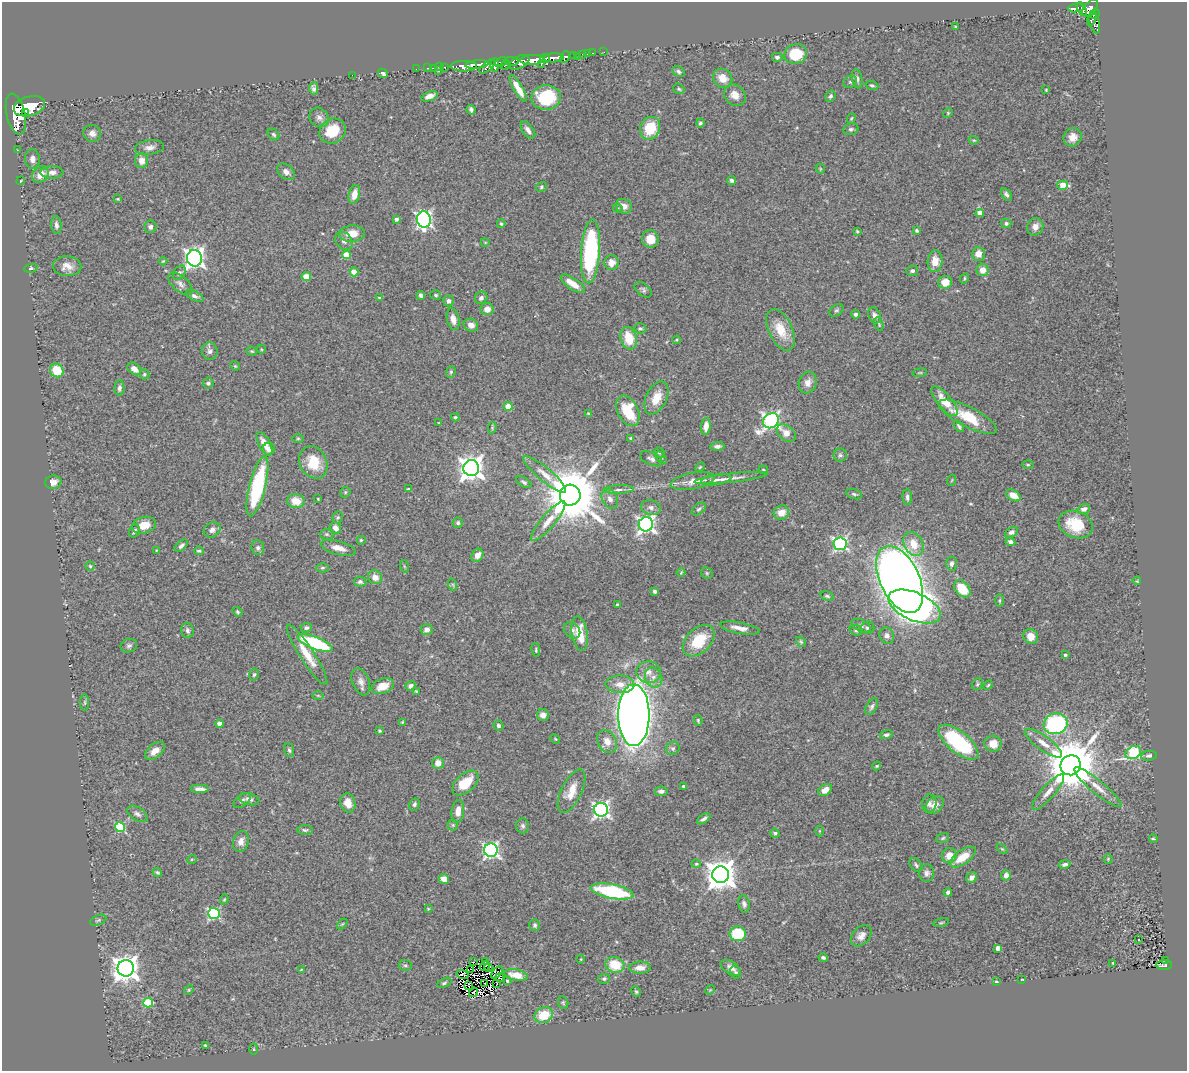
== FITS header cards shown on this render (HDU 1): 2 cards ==
NAXIS1  =                 1185
NAXIS2  =                 1069

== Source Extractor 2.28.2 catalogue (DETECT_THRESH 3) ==
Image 1185 x 1069 px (HDU 1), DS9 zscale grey, 1 PNG px = 1 image px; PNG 1189 x 1073 px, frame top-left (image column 1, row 1069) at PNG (2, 2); each listed source drawn as its Kron ellipse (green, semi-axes under 4 px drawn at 4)
Background 0.882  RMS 0.044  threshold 0.133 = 3 sigma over >= 5 px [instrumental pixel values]
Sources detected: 386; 7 with non-positive FLUX_AUTO (blend fragments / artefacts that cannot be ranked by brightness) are neither listed nor drawn; the other 379 listed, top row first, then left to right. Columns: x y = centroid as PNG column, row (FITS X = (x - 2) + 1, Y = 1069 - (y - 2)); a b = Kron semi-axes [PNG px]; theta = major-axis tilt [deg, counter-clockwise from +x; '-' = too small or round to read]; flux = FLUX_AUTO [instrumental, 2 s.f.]
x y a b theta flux
1076 8 8 4 9 190
1090 8 10 6 48 660
1082 9 7 3 -65 260
1095 14 5 4 - 310
1092 19 7 3 61 190
1094 23 11 5 -74 220
956 27 3 2 - 2.5
604 52 2 2 - 10
593 53 3 2 - 20
583 54 3 3 - 39
587 54 2 2 - 12
796 54 11 9 20 100
573 56 3 3 - 210
565 57 6 4 65 240
578 57 2 2 - 8.9
777 57 6 5 - 7.4
545 58 5 3 - 450
554 58 10 4 2 1500
532 60 12 5 3 3100
511 61 7 4 -4 410
501 62 7 4 22 560
519 62 11 6 27 1200
477 64 11 4 7 1700
541 64 3 3 - 150
495 65 7 4 88 500
505 65 5 4 - 230
464 66 13 5 1 1500
487 66 10 4 41 600
440 67 3 2 - 17
445 67 3 3 - 42
427 68 3 2 - 27
434 68 2 2 - 23
416 69 2 2 - 10
438 71 3 3 - 87
678 71 7 5 -35 7.4
383 73 5 3 - 7.2
352 75 2 2 - 79
723 78 10 9 - 37
857 79 10 5 -78 9.6
850 82 7 6 - 7
872 85 6 4 -21 5.3
314 88 6 4 89 9.8
518 89 15 4 -60 30
679 89 6 5 - 4.4
1046 90 3 3 - 2.8
735 95 12 10 -40 28
429 96 8 4 21 17
830 96 6 5 - 5.9
546 97 14 12 4 150
29 106 16 9 16 5400
471 110 5 3 - 7.9
25 113 3 2 - 130
948 113 5 4 - 3.3
16 114 21 9 -77 6200
319 117 10 9 - 14
851 118 5 4 - 3.5
700 123 4 4 - 5.4
650 128 11 10 - 91
851 129 7 6 - 7.2
528 130 10 5 -53 14
333 131 14 12 34 86
92 133 9 8 - 19
274 134 7 5 -45 5.3
1073 137 9 9 - 24
974 140 5 4 - 3.4
150 147 14 7 7 18
17 150 2 2 - 6.5
32 159 9 7 -88 16
142 161 7 6 - 25
820 169 5 4 - 3.1
52 172 11 6 2 16
286 172 10 7 -40 16
40 174 9 7 43 35
732 180 4 4 - 6.4
21 181 4 3 - 2.4
1063 185 5 4 - 74
541 187 5 4 - 4.1
354 194 9 5 76 31
1006 194 7 4 -55 8.1
118 199 3 2 - 2.8
624 206 8 7 - 19
618 208 5 4 - 3.8
980 213 4 4 - 31
396 219 4 3 - 7.7
424 219 8 7 - 870
1006 223 5 5 - 6.8
501 224 4 4 - 5.8
56 225 9 5 -83 12
150 227 6 6 - 8.6
1035 227 9 8 - 24
917 230 4 3 - 4.9
857 231 3 3 - 3.1
352 234 12 8 5 45
650 239 9 8 - 46
344 241 10 8 -50 14
485 242 4 3 - 2.3
591 251 32 9 86 420
978 254 7 6 - 26
346 255 4 4 - 64
194 258 8 7 - 1500
163 261 4 2 - 2.3
935 261 11 7 84 36
611 263 7 7 - 26
67 266 14 10 -2 29
31 268 6 4 10 5.5
983 270 6 6 - 27
912 271 6 5 - 7.8
354 272 4 4 - 51
179 273 8 5 56 7.9
306 277 4 4 - 57
964 278 5 4 - 3.4
945 282 7 6 - 40
180 284 15 7 -41 15
573 284 14 5 -34 42
643 290 10 6 -39 7.8
421 295 4 4 - 9.3
436 295 5 4 - 4.2
195 296 9 4 -23 9.7
379 298 4 4 - 5.2
481 298 6 6 - 11
449 301 5 5 - 12
487 309 6 6 - 27
836 310 7 5 37 6
856 314 4 3 - 7.9
875 315 8 6 -61 12
453 319 11 6 -76 19
879 324 7 3 -72 3.9
471 325 7 6 - 18
640 328 6 5 - 5
780 330 22 11 -65 65
629 338 11 8 -73 68
677 340 4 3 - 3.1
261 349 4 3 - 2.2
210 351 9 8 - 12
252 351 6 4 -19 3.8
235 366 5 4 - 3.4
134 369 8 5 -40 25
57 370 7 6 - 88
451 372 6 4 69 4.7
920 373 7 3 8 3.4
144 374 5 5 - 4.5
208 383 5 5 - 6.7
808 383 11 8 72 23
119 388 7 5 88 10
656 398 17 10 64 50
944 401 18 7 -50 56
508 406 4 4 - 65
628 411 16 10 -64 120
588 413 4 3 - 2.6
455 417 4 3 - 3.7
968 417 32 10 -27 100
771 421 8 7 - 1000
439 423 3 3 - 2.3
706 426 8 5 84 27
959 426 6 3 -53 5.9
492 428 6 4 80 3.7
786 433 10 7 -37 27
298 439 6 3 0 3.4
631 439 4 3 - 9.4
264 444 13 5 -62 32
717 446 7 4 3 9.7
269 449 6 6 - 17
659 453 5 5 - 4.7
840 455 6 6 - 7
661 458 7 4 -54 4.6
651 459 12 6 -25 13
313 462 17 13 -63 81
1028 465 5 3 - 3.6
700 467 6 3 44 3.3
471 468 8 8 - 2700
763 470 5 3 - 3.4
545 474 27 6 -40 32
731 478 37 4 6 26
716 480 15 5 9 17
952 480 5 3 - 2.5
693 481 22 8 10 34
53 482 8 6 11 21
524 482 8 4 -33 6.7
257 486 31 8 76 300
408 489 3 3 - 2.8
619 490 15 3 3 11
345 492 5 5 - 4.4
854 494 8 5 -16 6
570 495 10 10 - 22000
1013 495 8 5 -31 37
907 497 8 4 -87 8.7
318 499 3 3 - 2.6
610 499 10 7 -62 17
296 501 9 7 -13 48
651 508 10 7 -13 13
699 509 8 5 38 6.5
1084 509 6 5 - 12
781 513 8 7 - 33
338 517 6 5 - 4.9
548 521 25 7 50 34
458 523 5 5 - 6.1
646 524 7 7 - 1000
1076 524 17 13 -20 100
144 525 12 8 14 43
336 528 6 5 - 20
212 530 9 7 32 16
134 531 7 4 63 7.5
1011 532 7 5 28 8.7
326 534 7 5 -2 5.8
361 540 5 5 - 4.2
1010 542 5 4 - 12
840 544 6 6 - 640
913 544 12 9 -63 50
181 546 8 4 42 9.3
258 548 7 6 - 8.4
338 548 18 7 -15 26
156 550 4 4 - 2.9
199 551 5 3 - 4.1
477 555 7 5 54 22
951 564 7 5 86 10
90 566 5 4 - 3.9
404 566 6 4 -71 3.4
322 568 6 4 2 4.7
681 573 4 3 - 3.3
707 573 6 5 - 4.4
375 577 7 6 - 24
900 579 36 19 -64 6100
1137 581 4 3 - 2.5
360 582 6 5 - 8.3
453 585 6 4 -71 4
962 589 10 7 -49 81
655 591 4 4 - 7.2
827 596 7 4 -16 4.9
1000 601 6 3 89 3.6
617 605 3 3 - 5
914 607 28 14 -24 460
238 612 5 4 - 5
861 626 10 6 -26 9.6
306 628 5 5 - 8.5
740 628 20 5 -11 25
867 628 7 6 - 7.4
427 630 6 5 - 12
572 630 9 7 -44 12
856 630 7 5 -16 7
187 631 7 6 - 8.7
580 634 17 8 -81 74
887 636 8 7 - 13
1031 636 7 7 - 34
699 641 19 12 44 110
801 642 5 4 - 4.4
315 643 18 6 -21 270
129 646 8 6 16 8.2
536 650 7 4 -79 4.3
307 655 35 7 -57 61
1065 655 3 3 - 6.2
648 672 12 11 - 24
254 675 6 5 - 5.6
654 677 10 8 -65 18
361 682 14 8 -68 20
620 684 14 9 -2 29
977 684 6 5 - 5.3
988 685 5 3 - 3.4
383 686 11 7 19 41
410 686 5 4 - 8.9
416 691 3 3 - 2.7
318 695 6 3 -1 3.1
85 702 8 4 -90 5.1
872 707 9 5 59 7.9
543 715 6 6 - 16
634 715 31 16 -90 4700
698 720 5 4 - 3.5
402 722 4 3 - 2.8
219 724 4 4 - 23
1056 724 12 10 18 390
498 726 5 4 - 6.5
379 731 4 3 - 4.2
886 735 7 4 15 6.8
555 739 5 4 - 3.4
607 742 12 9 -59 26
959 742 24 10 -39 260
1043 743 22 7 -35 32
993 744 8 8 - 36
673 748 7 6 - 6.9
289 750 7 4 -73 6.1
155 751 11 6 39 26
1133 753 8 6 29 270
1149 756 8 4 8 9.7
438 763 6 5 - 24
1071 765 10 9 - 19000
877 766 4 3 - 3.5
465 783 15 9 41 79
684 786 4 3 - 6.2
1098 787 30 6 -39 34
200 789 9 4 0 14
825 790 7 5 35 21
572 791 23 10 64 47
661 791 6 5 - 9.7
1048 792 23 6 48 30
249 799 10 6 -15 12
242 801 10 5 36 8.7
348 803 10 7 -71 30
414 804 6 5 - 7
929 804 9 7 78 11
935 805 10 7 44 21
601 810 7 7 - 920
458 811 11 6 83 31
137 814 11 6 -33 11
704 819 7 3 34 8.7
453 825 5 5 - 4.3
523 826 7 6 - 8.8
120 827 5 5 - 180
305 830 8 4 -1 5.8
819 831 5 3 - 2.7
775 833 5 4 - 5.7
943 838 7 5 19 4.7
1153 839 4 2 - 3.3
241 842 10 7 77 21
1002 849 6 3 -44 3.4
491 850 7 6 - 810
949 855 7 7 - 36
963 857 15 7 35 63
192 859 5 3 - 3
1108 859 4 4 - 3.3
696 864 5 4 - 3.6
1065 864 6 4 12 7.9
916 865 7 5 -50 6.3
157 872 5 4 - 4.8
927 873 8 7 - 11
721 875 8 8 - 4700
1006 875 5 5 - 16
972 877 6 5 - 16
444 879 5 4 - 18
612 891 22 7 -11 290
948 892 4 4 - 9
224 899 5 4 - 3.3
744 904 8 5 -79 10
428 909 3 3 - 2.6
214 913 6 5 - 330
98 920 8 5 22 5.4
941 923 8 3 11 3.7
342 924 6 4 44 3.3
535 925 6 5 - 6.4
738 934 8 7 - 120
861 936 12 8 48 20
1139 939 3 3 - 18
998 948 4 4 - 25
823 958 4 3 - 5.6
581 959 4 3 - 2.1
1166 960 3 3 - 8.4
486 961 3 2 - 2.5
473 962 2 2 - 2.5
1113 963 4 2 - 3.2
405 965 6 5 - 5.4
615 965 9 8 - 79
1164 965 7 5 4 78
485 966 5 2 - 0.13
488 967 4 2 - 2
126 968 8 8 - 3300
640 968 10 6 1 22
731 968 11 6 -33 16
471 969 3 2 - 1.3
301 970 3 2 - 2.4
497 972 7 2 47 2.4
735 972 6 5 - 5.1
462 974 6 3 -17 0.61
516 975 12 5 -11 29
500 978 4 3 - 3.2
604 979 6 5 - 5.3
1022 979 3 2 - 1.9
507 981 4 3 - 3.3
996 982 3 3 - 3.1
444 983 8 4 25 5.5
485 984 2 2 - 3.3
497 984 2 2 - 3.9
469 986 3 2 - 3
189 990 5 4 - 3.4
710 990 5 4 - 3.4
473 992 5 2 - 2.1
636 992 5 3 - 4.2
148 1003 5 5 - 140
563 1003 6 5 - 4.9
544 1015 9 7 19 75
205 1045 3 2 - 2.7
254 1049 6 4 -89 2.8
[7 non-positive-flux detections neither listed nor drawn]